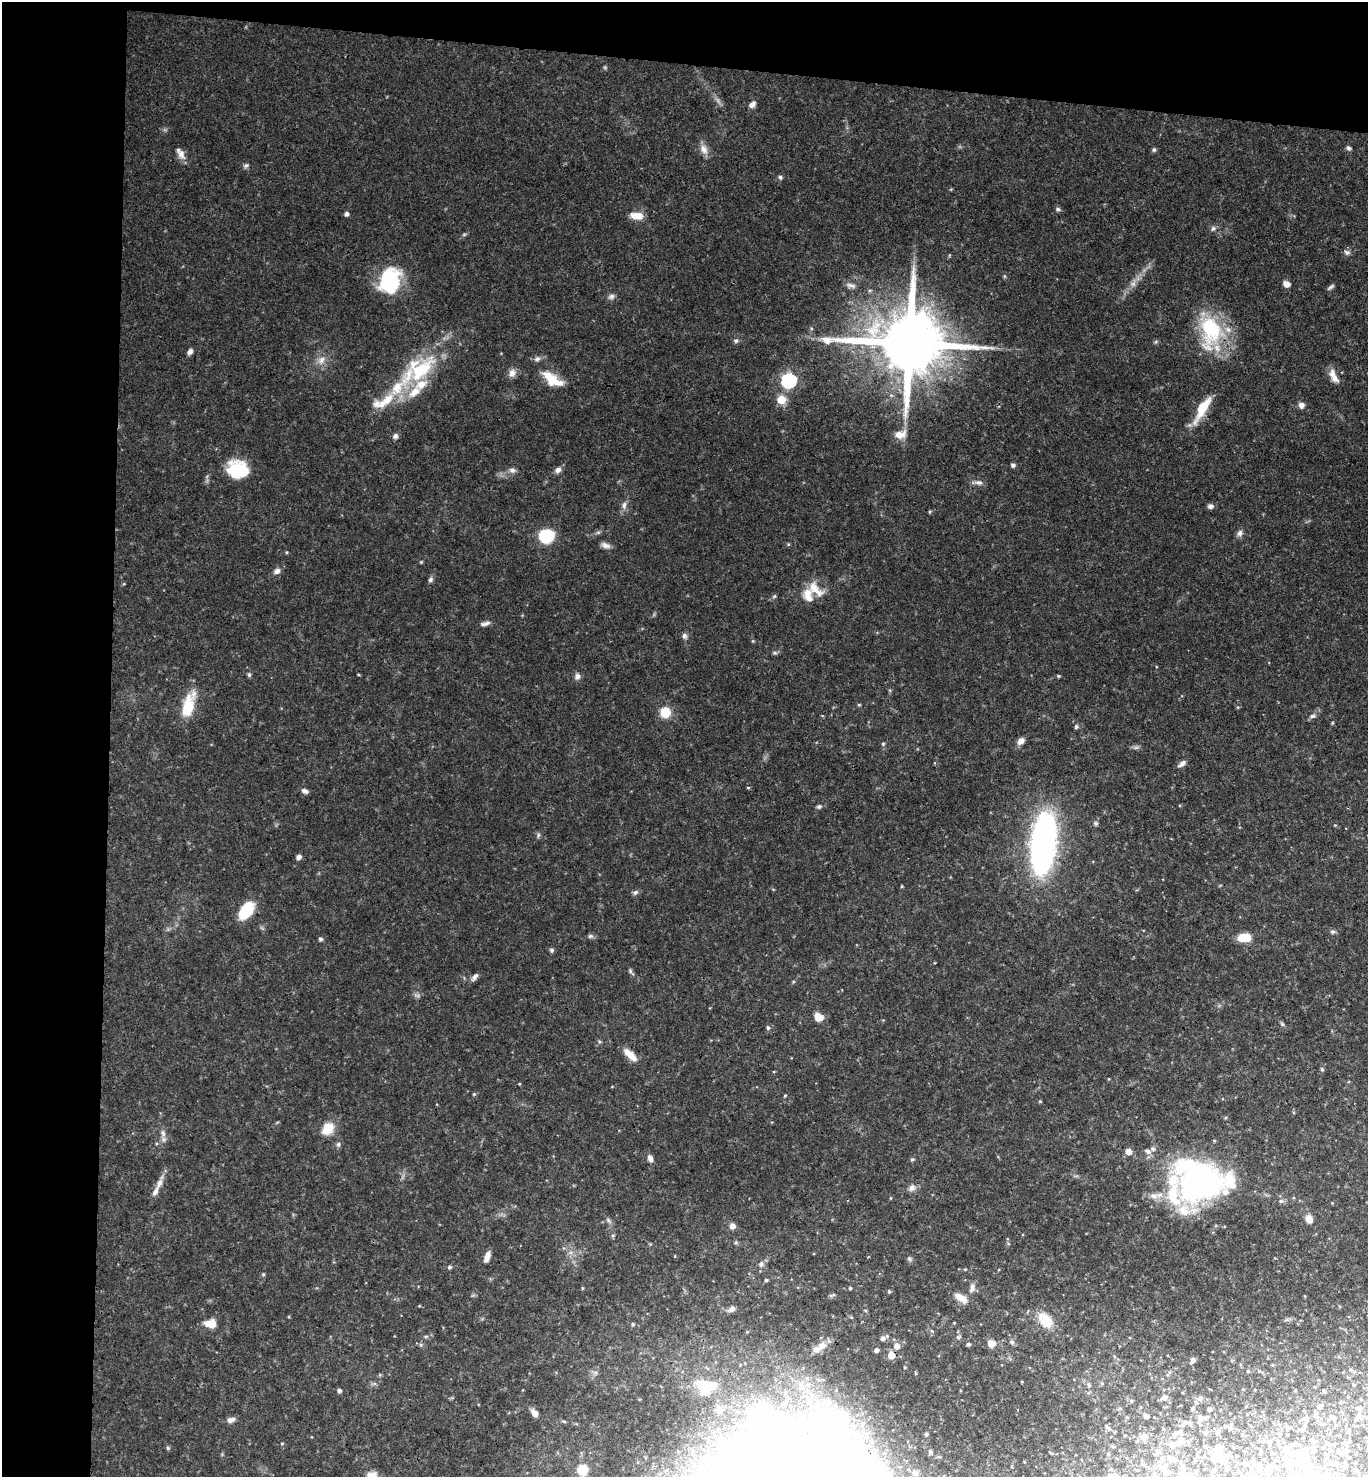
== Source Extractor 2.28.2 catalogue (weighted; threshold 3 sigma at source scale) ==
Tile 1 of 3 x 3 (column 1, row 1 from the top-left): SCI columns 160-1525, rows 2962-4436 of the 4515 x 4443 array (HDU 1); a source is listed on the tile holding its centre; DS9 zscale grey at full resolution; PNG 1370 x 1479 px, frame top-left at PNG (2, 2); no overlay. Shown black and unused: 12% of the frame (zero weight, under 3 of 4 exposures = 6% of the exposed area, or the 3 px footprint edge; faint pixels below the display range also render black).
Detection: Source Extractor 2.28.2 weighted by HDU 2 'WHT'; one run over the whole footprint, this tile lists its part. Background 0.0672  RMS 0.0037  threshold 0.0166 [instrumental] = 3 sigma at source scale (4.5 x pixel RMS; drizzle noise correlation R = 1.50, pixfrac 1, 0.05/0.05 arcsec/px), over >= 5 px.
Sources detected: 249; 5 too faint to see at this stretch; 7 inside a brighter object's white glare — not listed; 28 inside a brighter listed object's ellipse — not listed separately; the other 209 listed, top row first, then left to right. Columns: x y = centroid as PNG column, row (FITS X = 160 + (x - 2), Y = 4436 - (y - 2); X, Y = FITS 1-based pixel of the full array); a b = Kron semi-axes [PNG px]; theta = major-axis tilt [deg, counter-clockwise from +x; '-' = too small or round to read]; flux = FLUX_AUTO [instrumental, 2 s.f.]
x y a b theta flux
752 104 10 7 45 1.7
1348 148 7 5 -31 0.98
704 149 14 9 -69 3
1154 150 6 5 - 0.7
181 154 14 9 -76 2.6
246 166 9 6 39 0.94
780 177 6 5 - 0.79
1058 209 7 5 -5 0.85
346 214 5 4 - 1.3
636 216 15 8 -3 4.9
1213 228 8 6 54 1.1
464 234 6 5 - 0.56
1347 252 9 7 -21 1.2
388 280 32 18 71 21
1286 284 6 5 - 3.1
851 285 14 6 -14 1.4
1331 287 11 4 40 0.89
611 297 10 8 19 1.4
1211 331 48 29 -82 31
736 341 7 6 - 0.96
910 343 23 16 -5 4900
190 352 7 5 54 1.6
537 359 10 7 26 1.3
321 360 15 9 50 3.3
420 370 50 21 45 31
512 373 10 9 - 2.4
1332 374 13 11 -74 3.1
551 379 24 14 -49 8.5
789 381 7 6 - 76
781 400 5 5 - 13
1301 405 8 8 - 1.7
1202 409 36 10 60 11
900 434 14 9 14 4.2
395 436 7 6 - 1.2
1013 465 5 5 - 0.86
237 469 23 19 -14 16
512 470 9 8 - 1.5
558 470 8 7 - 1.7
977 482 16 5 0 1.6
624 505 11 6 79 1.8
1210 506 7 6 - 1.5
929 512 5 3 - 0.37
598 532 7 4 1 0.68
1240 533 9 8 - 1.5
546 536 11 10 - 22
788 544 5 3 - 0.43
605 545 12 6 -15 1.8
421 562 5 4 - 0.37
277 571 8 7 - 1.8
430 580 7 6 - 1.1
815 589 26 13 -43 6.1
774 596 6 5 - 0.61
485 623 12 5 12 1.5
684 636 8 7 - 1.3
774 653 7 5 -1 0.73
249 675 6 5 - 0.73
577 676 7 7 - 1.8
1058 676 4 3 - 0.58
188 705 34 14 73 12
859 705 5 4 - 0.48
665 712 11 11 - 7.2
1312 716 9 5 17 1.2
1332 723 5 3 - 0.38
1076 726 5 5 - 0.93
1021 741 9 6 45 2.4
883 744 5 5 - 0.51
1182 764 12 6 37 1.6
748 788 4 3 - 0.39
305 791 8 5 -21 1.3
819 807 7 6 - 0.84
1096 823 6 6 - 0.81
1335 825 4 4 - 0.32
538 835 8 5 88 0.79
1043 843 60 22 84 120
299 857 6 5 - 1.5
902 886 5 3 - 0.33
635 892 8 6 32 0.97
246 910 21 12 54 12
1333 932 7 6 - 0.91
590 936 8 6 3 0.93
1244 937 15 9 1 7.1
320 939 5 5 - 0.79
552 950 6 6 - 0.77
631 971 12 4 -55 0.92
475 977 11 6 53 1.5
818 1017 9 8 - 4.5
1282 1024 7 4 -45 0.64
768 1028 6 5 - 0.8
599 1042 6 5 - 0.63
630 1055 19 7 -45 5
1322 1069 6 5 - 0.56
474 1094 5 5 - 0.5
785 1096 5 3 - 0.39
1040 1101 4 4 - 0.41
1225 1118 5 4 - 0.48
328 1128 17 13 51 7
163 1133 12 7 -78 2
338 1144 7 6 - 0.99
1148 1151 9 6 -23 1.4
1128 1152 6 5 - 3.3
650 1159 9 6 -68 1.9
912 1159 6 4 46 0.62
1199 1180 38 26 12 42
159 1183 14 7 61 2.7
912 1188 12 9 33 2
1281 1201 8 5 1 0.98
1309 1219 9 7 -69 3.4
608 1220 11 4 -45 1
732 1226 7 6 - 2.1
613 1235 6 5 - 0.67
487 1257 13 6 72 2.6
909 1259 7 5 -46 0.78
761 1264 8 7 - 1.5
449 1267 5 5 - 0.74
965 1269 4 3 - 0.35
263 1274 5 4 - 0.47
766 1280 4 3 - 0.66
850 1288 3 3 - 0.57
972 1288 13 7 76 1.9
889 1292 4 4 - 0.49
832 1295 9 4 15 0.64
961 1298 19 8 -33 3.4
731 1309 11 7 34 1.6
865 1310 5 3 - 0.39
1045 1320 15 10 -50 11
954 1323 3 3 - 0.28
210 1324 13 9 -5 5.7
633 1324 5 5 - 0.63
426 1336 5 4 - 0.59
882 1338 6 6 - 1.5
1012 1342 7 5 -64 0.97
991 1343 7 7 - 3.8
968 1344 5 4 - 0.75
421 1345 6 5 - 0.64
822 1345 13 10 28 3.8
897 1346 6 6 - 2.5
876 1350 4 4 - 1.6
891 1355 5 5 - 5.8
1114 1356 6 4 -77 0.52
1193 1359 7 7 - 1.2
1273 1365 4 3 - 0.34
1248 1371 4 4 - 0.5
1259 1371 5 5 - 0.52
1022 1382 3 2 - 0.34
1102 1383 5 5 - 0.49
1089 1385 8 5 -76 0.86
1353 1385 5 3 - 0.33
705 1386 24 18 -11 13
339 1391 5 4 - 1.1
1324 1391 4 4 - 0.52
1165 1397 6 5 - 2
1200 1398 7 5 39 1.1
1131 1401 5 4 - 0.56
1341 1402 6 3 18 0.39
1320 1406 6 5 - 1.3
766 1408 27 20 -30 14
1359 1408 6 6 - 0.97
1192 1409 4 4 - 0.67
1209 1409 4 4 - 1.1
534 1413 9 5 -53 2.5
1316 1413 6 6 - 0.96
1146 1416 5 5 - 1.2
1359 1416 8 7 - 1.5
1127 1417 5 4 - 0.36
1332 1417 8 5 -34 0.98
1200 1418 9 7 -46 2.1
1306 1418 8 6 74 1
231 1420 10 6 11 1.9
564 1421 6 3 -19 0.44
1183 1424 14 5 34 1.5
1107 1427 11 5 -40 1.1
1230 1428 7 5 69 0.72
1287 1428 5 4 - 0.7
1303 1430 6 4 72 0.41
1180 1432 9 6 -63 1.4
1205 1432 6 5 - 0.91
1218 1432 9 4 76 0.74
926 1434 4 4 - 0.73
1125 1435 3 2 - 0.33
1144 1437 7 6 - 3.7
1180 1440 8 7 - 4.1
1349 1441 4 4 - 0.47
282 1443 5 3 - 0.37
1269 1443 7 5 -88 1
1295 1443 6 4 -2 0.58
1327 1443 5 4 - 0.8
1172 1444 13 8 11 2.2
1204 1446 5 4 - 0.4
1113 1447 5 3 - 0.39
168 1448 6 4 -17 0.66
1286 1448 11 8 72 2.7
1158 1451 7 7 - 1
1344 1452 7 6 - 1.1
1108 1454 4 4 - 0.5
1219 1455 16 10 63 4.4
1169 1457 12 6 -36 1.7
785 1458 296 141 -31 550
1304 1460 20 13 47 7.3
1288 1462 7 6 - 1.2
1330 1463 5 3 - 0.42
1245 1464 4 4 - 0.74
1165 1466 9 7 -8 1.7
1258 1467 11 6 77 1.7
1268 1469 10 7 -80 1.6
582 1470 9 8 - 11
915 1473 6 6 - 1.4
1165 1473 7 6 - 1.1
1250 1473 6 5 - 0.82
1117 1476 6 5 - 0.87
Overlapping masked pixels (flux is a lower limit): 2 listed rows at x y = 910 343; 785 1458
Isophote crosses this tile's border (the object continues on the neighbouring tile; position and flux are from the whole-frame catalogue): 4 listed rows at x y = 785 1458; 1258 1467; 582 1470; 1117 1476